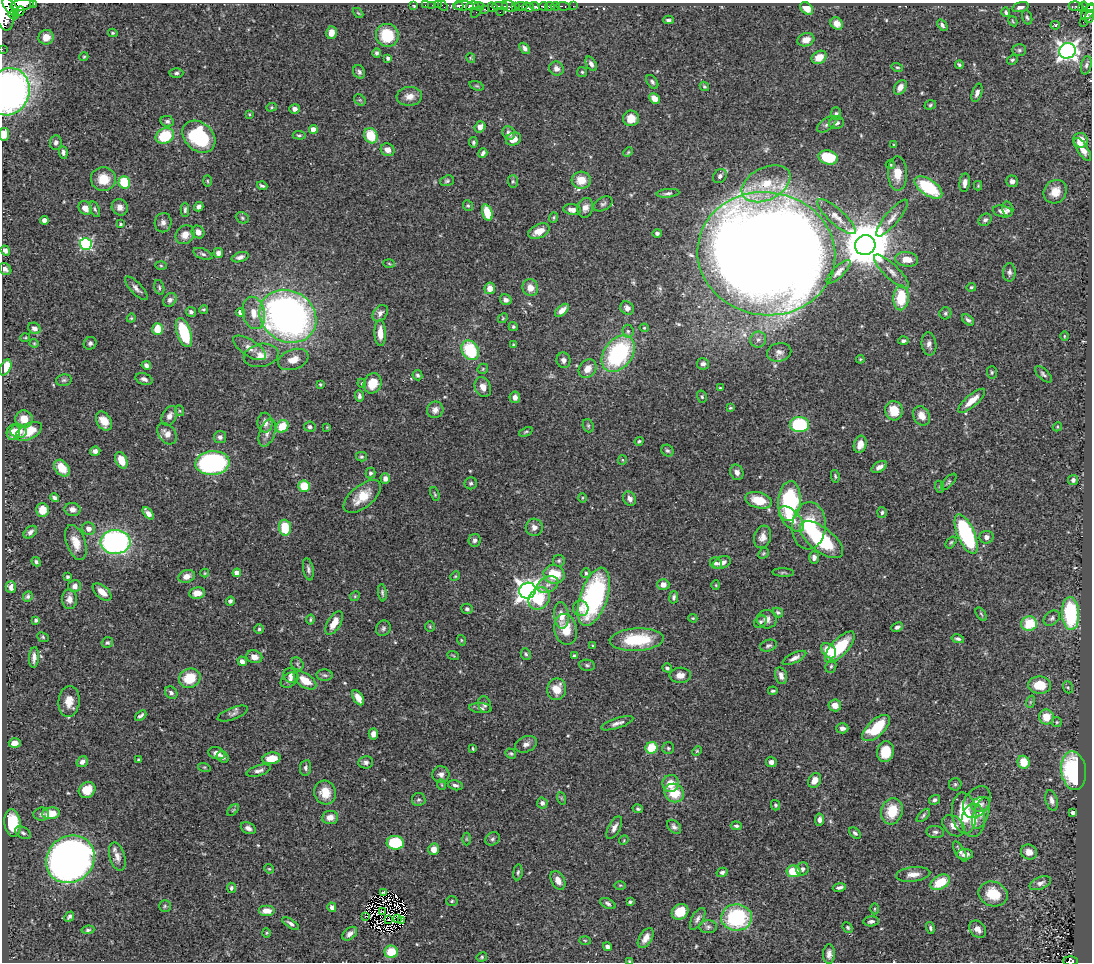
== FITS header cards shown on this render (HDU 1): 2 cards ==
NAXIS1  =                 1090
NAXIS2  =                  960

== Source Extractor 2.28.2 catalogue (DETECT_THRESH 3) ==
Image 1090 x 960 px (HDU 1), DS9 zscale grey, 1 PNG px = 1 image px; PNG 1094 x 964 px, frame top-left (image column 1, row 960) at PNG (2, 3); each listed source drawn as its Kron ellipse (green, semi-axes under 4 px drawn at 4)
Background 0.473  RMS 0.021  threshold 0.0629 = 3 sigma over >= 5 px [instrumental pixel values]
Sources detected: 530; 7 with non-positive FLUX_AUTO (blend fragments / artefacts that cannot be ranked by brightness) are neither listed nor drawn; of the other 523, the 500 brightest by FLUX_AUTO listed and drawn (23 fainter detections omitted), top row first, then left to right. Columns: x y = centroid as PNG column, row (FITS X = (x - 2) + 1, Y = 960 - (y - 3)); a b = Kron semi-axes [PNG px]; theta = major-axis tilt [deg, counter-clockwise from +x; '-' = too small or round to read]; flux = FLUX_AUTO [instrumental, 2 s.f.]
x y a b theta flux
33 4 3 2 - 64
22 5 12 5 10 660
414 5 3 3 - 16
425 5 2 2 - 4.9
432 5 2 2 - 6.5
438 5 2 2 - 4.3
443 6 6 2 -45 9.7
459 6 5 3 - 170
464 6 10 4 2 410
472 6 6 4 11 290
479 6 5 4 - 39
500 6 8 3 -1 130
509 6 7 5 -26 160
516 6 3 3 - 53
521 6 6 3 -6 76
535 6 5 3 - 130
543 6 4 3 - 130
550 6 5 3 - 140
555 6 4 3 - 160
563 6 7 3 -8 45
573 6 3 2 - 2.8
1076 6 7 5 -7 59
11 7 11 5 -51 860
493 7 5 4 - 55
528 7 6 4 -16 410
1020 7 8 5 16 6.3
1083 7 5 3 - 54
807 8 7 5 -41 16
1090 8 5 4 - 130
484 9 4 3 - 49
5 11 20 9 -83 2500
20 11 5 3 - 180
476 12 6 3 54 4.4
500 12 2 2 - 13
1006 12 5 4 - 2.9
1088 12 9 5 46 240
358 13 6 3 -44 1.4
14 15 5 3 - 150
1027 17 7 5 -72 2.8
1089 17 7 4 76 93
668 20 5 3 - 3.1
1013 21 5 3 - 1.5
1083 22 2 2 - 4.6
837 24 7 5 -39 9.9
942 25 6 4 -54 3.1
1055 25 4 4 - 1.9
113 33 5 3 - 2.1
331 33 6 5 - 11
387 35 12 11 - 49
46 37 7 7 - 13
806 40 8 6 18 11
525 48 6 4 -51 4.8
2 49 2 2 - 5.1
1019 50 7 6 - 3
1067 51 8 7 - 690
377 53 5 4 - 2.7
84 57 4 3 - 1.7
819 57 8 6 32 17
388 58 4 3 - 3.8
471 58 5 3 - 1.4
1012 60 6 4 28 2.5
591 64 8 5 -58 5.9
959 65 4 3 - 2.3
1086 65 9 5 78 3
897 67 6 4 -15 1.9
556 69 7 6 - 6.8
359 72 7 5 -61 3.9
582 72 5 5 - 2
176 73 7 5 1 3.5
652 82 8 5 -53 3.4
477 86 7 4 -18 2
704 86 5 4 - 2.2
900 87 8 5 57 7.9
9 92 24 20 72 580
977 93 9 5 71 5
409 96 13 9 3 12
654 98 6 4 -45 13
360 100 6 5 - 2.3
930 105 6 4 19 2.1
271 107 5 4 - 1.7
294 109 5 5 - 5.6
249 114 4 3 - 1.5
836 114 6 5 - 2.9
631 118 8 8 - 18
167 121 7 5 -12 3.9
836 123 8 6 13 4.5
827 124 11 6 36 4.9
480 127 6 5 - 10
313 129 4 4 - 17
509 133 7 6 - 7
4 134 6 5 - 17
299 135 6 4 -2 2.2
165 136 9 7 25 61
371 136 8 6 -64 43
199 137 18 14 -42 130
513 139 8 6 25 13
1081 140 7 7 - 19
473 142 5 4 - 2.7
56 143 7 6 - 4.1
894 145 4 3 - 1.4
1083 149 13 5 -57 14
388 150 7 6 - 9.9
63 152 6 4 -84 3.9
628 152 5 4 - 1.8
483 153 5 3 - 3.7
828 157 10 7 -15 58
890 165 5 3 - 1.6
897 174 17 9 -90 21
720 176 8 6 51 4.4
103 179 12 12 - 26
581 180 9 8 - 26
207 181 5 3 - 1.6
447 181 7 5 19 2.7
513 181 6 5 - 2.2
1012 181 6 5 - 5.7
124 182 6 5 - 53
965 183 9 5 83 6.4
766 184 26 16 26 48
262 186 5 3 - 2.7
978 186 5 4 - 1.5
928 187 16 7 -34 76
1055 192 12 11 - 18
668 193 11 4 6 3.9
603 204 10 6 28 4
468 206 5 4 - 2.1
120 207 8 7 - 9.4
199 207 5 4 - 4.8
85 208 7 6 - 13
585 208 10 7 72 8.6
95 209 8 4 -71 2.7
1008 209 7 5 -75 4.2
185 210 7 4 89 2.6
572 210 9 5 -8 11
1003 211 10 5 -13 8.8
487 213 8 5 -73 37
553 217 5 4 - 2
836 217 25 7 -42 14
242 218 7 5 -24 3
892 218 23 6 50 13
44 220 4 4 - 11
985 220 7 5 39 4
163 223 10 8 78 6.4
121 224 4 4 - 2.5
539 231 11 7 25 18
198 232 7 6 - 8.2
657 233 5 4 - 3.7
185 235 10 8 44 12
86 244 6 6 - 200
865 245 10 10 - 7200
5 251 5 4 - 6.3
218 253 5 5 - 6.3
203 254 10 5 -22 4
766 254 69 61 -9 5100
240 257 9 4 17 5.3
907 259 11 7 -7 18
389 264 6 3 -3 1.7
161 266 5 3 - 1.6
5 269 7 5 -41 5.9
839 272 16 5 44 7.4
891 272 23 7 -44 14
1009 272 9 6 88 4.6
159 287 8 5 -74 2.7
971 287 5 4 - 1.6
136 288 15 5 -46 6.3
490 288 5 5 - 14
530 288 8 8 - 13
901 298 12 7 87 55
170 300 8 6 47 5.1
506 300 6 5 - 5.2
627 308 7 6 - 6.7
203 310 4 4 - 1.9
562 310 8 4 42 9.6
191 312 5 4 - 3.8
241 312 4 4 - 12
254 313 16 11 -77 22
380 313 9 6 51 6.8
945 313 6 6 - 2.6
288 316 29 25 -32 720
131 318 4 4 - 1.6
503 318 5 4 - 1.7
968 320 7 4 -39 3.9
513 327 4 4 - 2.7
34 328 6 5 - 6.3
644 328 4 4 - 1.5
157 329 6 5 - 25
628 331 6 5 - 3.3
184 333 15 7 -71 75
380 333 13 6 -88 17
1064 336 5 3 - 1.4
25 338 5 3 - 1.4
758 340 8 8 - 5.4
903 341 5 4 - 3.3
34 343 4 4 - 1.4
90 343 7 6 - 3.8
929 344 11 7 -84 6.7
514 345 4 4 - 1.7
250 348 19 8 -33 11
470 350 10 8 -59 75
779 352 12 9 13 7.6
618 354 20 14 53 170
261 355 17 11 12 17
293 359 15 10 20 16
860 359 4 4 - 1.7
563 360 8 7 - 6.5
703 364 6 5 - 3.8
146 365 5 4 - 5.2
5 367 8 5 64 53
483 369 6 4 47 1.9
588 369 10 8 50 14
992 372 6 5 - 2.4
1043 374 10 5 -43 3.6
417 375 5 4 - 2.9
144 379 9 5 -17 6.2
64 380 8 5 14 2.9
362 383 4 4 - 1.7
372 383 10 8 66 23
320 384 3 3 - 1.6
483 387 10 8 -67 11
720 388 3 3 - 1.5
359 396 6 4 -88 3.4
515 397 6 5 - 7.7
702 397 6 4 -74 2.4
972 401 17 6 40 19
730 408 4 3 - 1.5
435 410 8 8 - 7.5
180 411 5 3 - 1.5
894 411 9 9 - 27
169 416 10 7 62 8.6
921 416 10 8 -58 14
24 419 9 8 - 18
104 421 10 7 -60 16
265 423 10 7 -86 8.2
799 424 9 7 -3 110
282 426 6 6 - 36
588 426 7 5 -70 2.8
310 427 6 5 - 3.8
327 427 4 4 - 1.4
1057 427 5 4 - 1.5
19 431 8 7 - 9.5
29 431 14 7 28 30
13 432 8 6 79 14
526 432 7 3 23 2
267 433 15 7 71 8.5
167 434 12 8 -52 12
220 437 6 6 - 4.3
639 441 4 3 - 2.1
860 444 9 6 74 13
95 451 5 4 - 4.9
667 451 6 5 - 3.2
361 457 5 4 - 2.6
121 460 9 5 -66 22
622 460 5 4 - 1.7
212 463 17 12 5 240
879 467 8 5 30 7.6
62 468 9 6 -51 26
737 472 8 6 -67 7.7
371 473 5 5 - 4.1
835 476 6 4 -80 1.9
385 479 5 4 - 6.4
1073 480 5 5 - 4.1
949 482 10 4 47 2.9
471 483 6 6 - 3.2
304 486 6 5 - 42
940 487 6 4 -71 1.9
435 494 7 4 -70 1.9
362 496 22 11 39 31
54 498 4 4 - 3.5
582 498 5 3 - 1.4
630 499 7 6 - 6.7
759 500 13 8 -14 33
789 501 20 11 86 140
72 509 8 6 -10 8.8
42 510 7 6 - 18
882 512 5 5 - 2.7
148 513 7 4 -50 9.5
791 519 16 8 -46 23
809 526 24 16 86 64
534 527 8 8 - 7
285 528 8 6 -85 42
89 529 7 6 - 9.3
30 532 7 5 42 5.1
966 534 21 8 -67 180
763 537 11 8 72 9.6
986 537 7 6 - 5.4
475 540 6 6 - 4.9
822 540 26 12 -38 120
115 542 15 12 1 340
951 542 7 4 53 2.4
76 543 18 9 -70 19
763 553 6 5 - 2
814 557 6 5 - 5.1
559 561 6 5 - 2.6
36 562 5 4 - 2.6
716 563 6 5 - 4.5
722 563 9 5 20 9
308 569 11 5 -80 4.3
783 572 10 3 -2 2.2
205 573 4 4 - 1.4
237 573 4 4 - 9.6
586 573 5 4 - 2.7
554 574 10 9 - 43
187 576 8 6 19 10
455 576 5 4 - 1.5
68 577 3 3 - 2.8
663 584 6 5 - 7.9
548 585 11 7 25 8.1
716 585 4 4 - 1.4
75 586 6 6 - 5.7
11 587 6 5 - 6.4
528 591 8 7 - 1100
102 592 11 6 -40 16
197 593 8 5 10 13
382 593 9 4 -84 2.9
28 596 5 4 - 3
355 596 5 4 - 2
594 597 30 13 71 240
674 597 6 4 79 3.3
70 599 10 7 -87 8.7
539 599 12 10 51 46
230 601 4 4 - 2.9
581 608 8 7 - 8.6
467 609 6 5 - 3.1
778 612 5 4 - 2.6
981 614 7 3 -55 1.9
1070 614 16 8 -87 120
561 616 13 7 -84 14
693 618 4 3 - 1.5
1052 618 9 6 41 4.2
310 619 5 4 - 2
767 619 10 9 - 9.1
36 620 4 3 - 3
760 622 7 5 44 3.1
334 623 13 6 59 18
1029 624 8 7 - 49
430 627 5 4 - 1.7
897 627 6 4 26 4.3
383 628 8 7 - 3.9
259 629 5 4 - 2
566 629 15 11 -78 33
43 637 6 4 -24 2.1
958 639 6 4 -12 3.2
461 640 5 3 - 1.4
637 640 27 11 3 73
107 643 6 5 - 2.6
593 646 3 3 - 1.4
768 646 9 5 17 3.4
840 647 20 8 47 60
829 651 9 6 -49 34
526 654 6 5 - 2.4
453 655 6 3 -21 1.6
574 656 4 3 - 2.8
34 657 10 5 86 6.9
254 657 8 6 -13 11
794 658 13 5 26 6.8
242 661 5 4 - 6.4
297 664 7 5 -48 2.8
587 665 8 5 -10 3.1
831 666 7 5 72 2.6
667 668 5 4 - 3.2
291 675 7 7 - 5.1
325 675 8 6 -4 3.2
680 675 10 7 1 11
781 676 9 5 -76 8
190 678 11 9 24 38
290 680 10 6 35 5.5
305 680 13 7 -33 23
1039 685 11 8 -1 32
1068 687 6 5 - 2.2
557 689 11 9 79 23
773 691 5 3 - 2.3
171 693 7 5 -43 4.7
358 698 8 5 -60 13
69 701 16 10 84 16
1030 702 6 4 71 2
485 704 8 6 -76 4.3
835 705 6 6 - 13
480 708 11 5 -5 4.3
233 713 16 6 21 5.1
141 716 6 3 39 3.5
1046 717 7 7 - 23
1057 722 5 5 - 1.9
617 723 17 5 17 7.3
842 728 6 5 - 5.7
876 728 17 8 43 56
373 734 5 4 - 7.1
15 743 6 5 - 9.9
526 744 11 7 24 7
651 748 6 6 - 42
668 748 6 6 - 2.5
473 749 3 2 - 1.5
697 751 5 4 - 1.6
885 752 10 8 78 29
217 753 8 6 -19 11
511 753 6 4 -33 2.1
223 757 6 5 - 4.3
271 758 9 6 9 20
138 760 3 3 - 2.1
82 762 6 5 - 6.4
366 762 7 6 - 4.5
771 762 5 5 - 5.4
1024 762 6 6 - 29
204 767 6 4 -17 2.1
306 768 8 5 81 3.7
259 771 12 5 16 6
1074 771 19 12 -83 140
441 774 8 8 - 6.6
815 780 8 6 58 13
671 783 8 8 - 21
955 784 6 6 - 2.8
442 785 5 3 - 1.3
455 785 8 5 -12 4.2
87 790 9 7 36 21
325 793 12 11 - 21
674 793 10 9 - 34
561 798 6 4 -71 1.9
419 799 7 6 - 3.2
934 800 6 4 34 3.7
1051 800 10 6 -75 6.5
977 802 17 12 57 16
542 803 5 5 - 4.3
981 804 9 7 17 6.2
775 805 5 4 - 2.1
638 809 5 4 - 2.5
233 810 7 4 45 2.1
892 811 13 10 74 36
51 813 9 5 7 31
964 813 21 12 -84 59
981 813 16 7 72 11
1073 813 4 3 - 3.9
41 814 8 6 5 4.1
923 815 8 4 45 2.6
330 817 8 6 5 11
819 820 6 4 85 5.5
973 820 17 11 87 22
13 823 14 8 -83 53
736 826 5 4 - 2.8
954 826 12 9 -42 12
674 827 8 5 -44 4.8
248 828 8 5 -27 5.9
614 828 12 6 63 7.4
935 832 9 6 -7 4.2
23 833 8 5 -31 4.5
855 833 7 4 -42 3.1
466 839 6 4 -90 1.8
492 839 8 6 33 3.3
624 840 5 4 - 1.5
395 843 8 7 - 77
434 849 6 5 - 12
960 851 11 5 -60 4.7
1029 852 8 7 - 12
965 854 8 5 0 7.3
117 856 14 7 -74 10
70 859 25 23 39 1300
269 869 5 4 - 1.6
802 869 6 6 - 4.9
793 871 7 6 - 38
518 872 8 4 83 2.7
722 872 5 4 - 3.5
913 874 17 7 6 12
558 880 10 6 -63 10
940 882 10 6 29 42
1040 883 11 6 21 6.7
620 885 5 3 - 1.4
839 887 7 3 11 3.9
231 888 5 4 - 3.4
384 893 4 3 - 3.1
993 894 15 12 -21 37
452 901 5 5 - 2
630 902 4 3 - 2.5
608 904 8 5 -26 3.6
165 906 6 6 - 2.6
332 907 4 4 - 4.9
875 909 5 3 - 1.5
267 911 8 5 0 13
382 911 3 2 - 1.9
680 912 9 7 33 28
366 916 3 2 - 2.6
69 917 5 3 - 3.1
736 917 15 13 -1 130
397 918 4 2 - 1.9
389 919 2 2 - 1.9
698 919 12 5 60 5.5
402 920 3 2 - 3.8
871 921 8 5 3 4.5
290 923 9 4 -34 4.4
708 927 9 6 0 4.2
848 927 5 4 - 2.4
930 928 6 4 -75 3.1
978 929 10 7 -46 8.7
88 930 6 4 8 2.9
267 933 5 3 - 1.4
350 934 8 5 38 6.1
646 938 11 6 58 11
585 940 6 4 -2 1.6
607 947 4 4 - 4.5
391 952 6 6 - 31
829 954 10 6 89 7
482 957 5 4 - 1.9
629 961 3 2 - 1.5
1071 961 7 4 -1 57
At the frame edge (FLAGS 8, measured only in part): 9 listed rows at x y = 33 4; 22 5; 1090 8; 5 11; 2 49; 9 92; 4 134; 629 961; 1071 961
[23 fainter detections neither listed nor drawn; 7 non-positive-flux detections neither listed nor drawn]